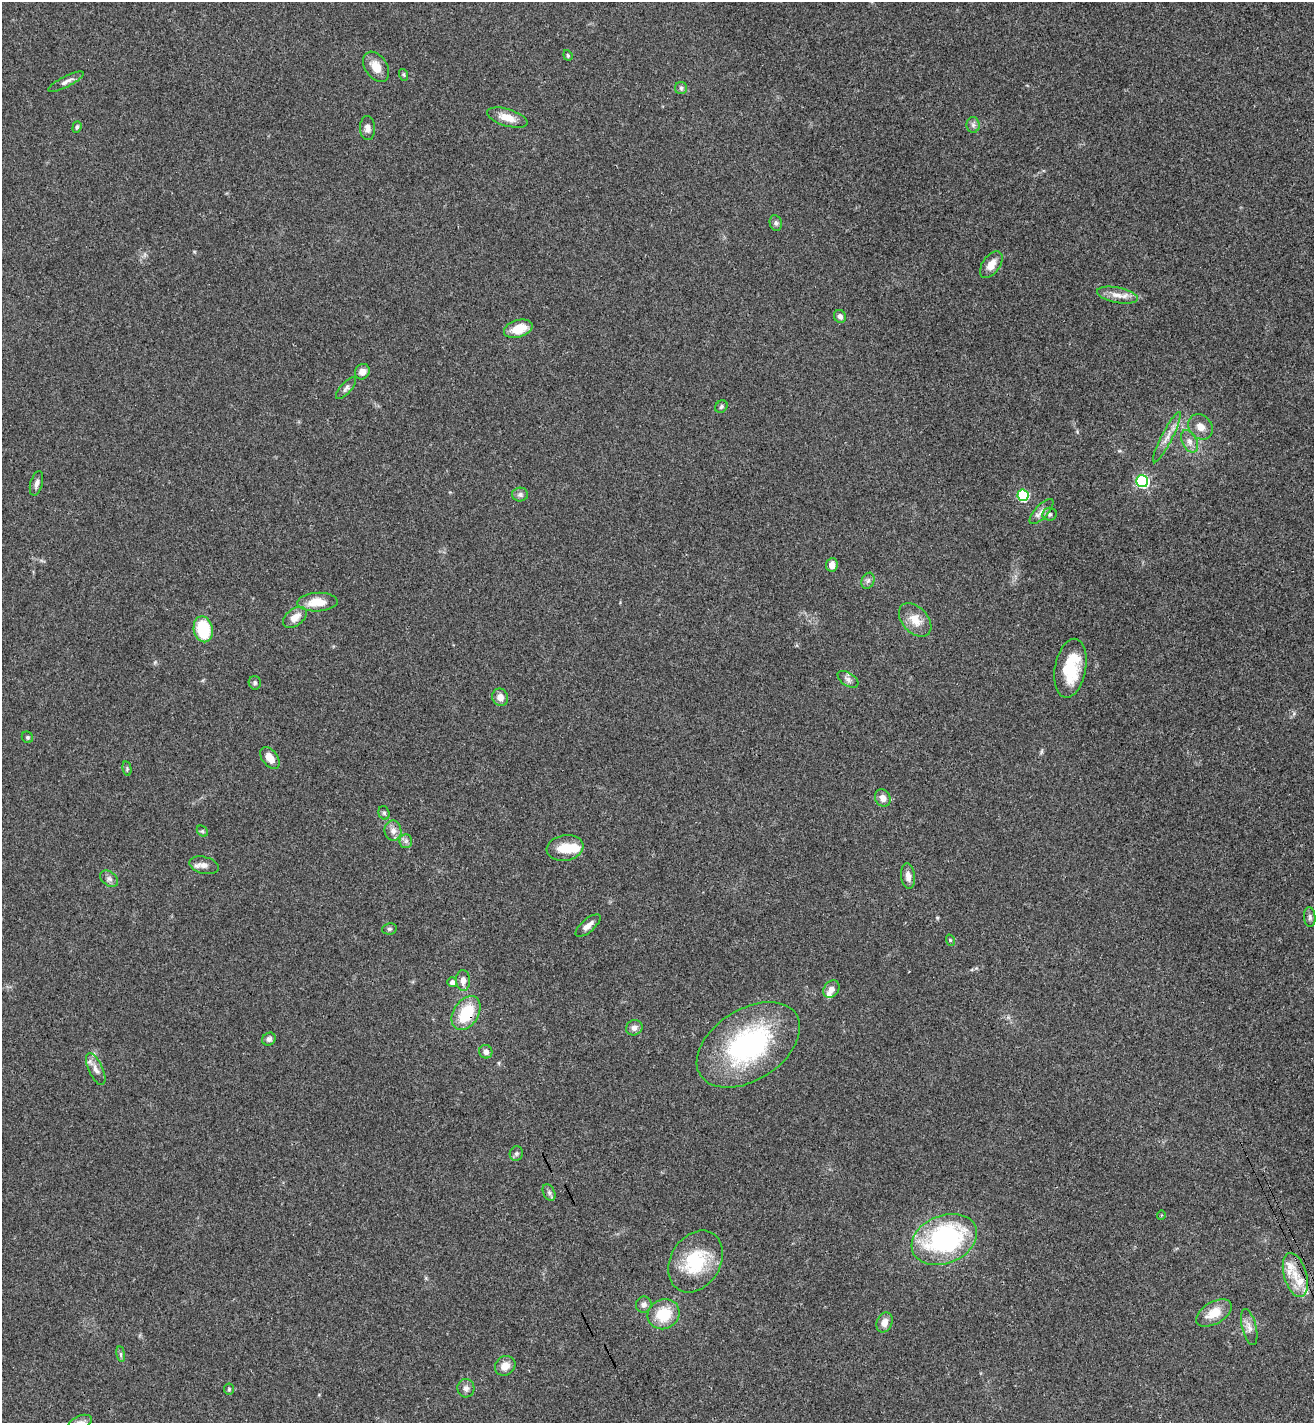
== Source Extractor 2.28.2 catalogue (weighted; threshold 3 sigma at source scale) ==
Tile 6 of 4 x 4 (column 2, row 2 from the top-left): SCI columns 1487-2798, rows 2879-4299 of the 5732 x 5755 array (HDU 1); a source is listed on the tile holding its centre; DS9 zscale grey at full resolution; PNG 1316 x 1425 px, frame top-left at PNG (2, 2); each listed source drawn as its Kron ellipse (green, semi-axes under 4 px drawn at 4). Shown black and unused: <1% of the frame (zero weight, under 3 of 4 exposures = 4% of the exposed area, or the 3 px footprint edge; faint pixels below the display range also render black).
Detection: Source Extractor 2.28.2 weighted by HDU 2 'WHT'; one run over the whole footprint, this tile lists its part. Background 0.0388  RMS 0.0047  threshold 0.021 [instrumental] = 3 sigma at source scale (4.5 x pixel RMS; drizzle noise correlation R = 1.50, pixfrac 1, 0.05/0.05 arcsec/px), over >= 5 px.
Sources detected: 82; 1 inside a brighter object's white glare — neither listed nor drawn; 4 inside a brighter listed object's ellipse — not listed separately; the other 77 listed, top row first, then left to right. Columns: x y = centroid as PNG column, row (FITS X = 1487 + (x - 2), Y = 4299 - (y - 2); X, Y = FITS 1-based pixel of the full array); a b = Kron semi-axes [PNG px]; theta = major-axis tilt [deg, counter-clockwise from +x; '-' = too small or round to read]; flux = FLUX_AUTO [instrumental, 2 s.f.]
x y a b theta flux
568 55 5 4 - 0.6
376 67 16 11 -56 5.8
404 75 6 4 -71 0.6
66 82 19 5 27 2.5
681 88 6 6 - 1
507 118 21 8 -17 6
973 125 8 6 -88 1.5
77 127 6 4 71 0.93
367 128 12 7 -88 2.5
776 223 8 6 -79 1.2
991 265 15 8 55 4.6
1117 295 21 7 -11 4.4
840 316 6 6 - 1.9
518 329 15 8 17 8.9
362 372 8 7 - 2.6
346 388 13 5 48 1.6
721 407 7 5 48 0.9
1200 427 14 11 -47 4.1
1167 437 28 5 63 4.2
1189 441 12 7 -63 2.7
1142 481 6 6 - 76
36 483 12 6 74 2.1
520 494 8 7 - 1.3
1023 495 6 5 - 39
1041 512 16 6 47 2.6
1050 514 7 6 - 1.2
832 565 7 5 84 3.6
868 581 8 6 68 1.4
317 602 20 9 2 8.3
295 617 13 8 38 4.2
915 620 19 12 -47 7
203 629 13 9 -78 24
1070 668 30 15 80 21
848 679 12 6 -34 2
255 683 7 6 - 0.91
500 697 9 8 - 3.4
27 737 6 5 - 0.92
270 758 12 7 -52 4.3
127 768 7 4 -77 0.65
883 798 9 7 -63 3.1
384 813 7 5 -72 1
202 831 6 4 -44 0.73
393 831 10 8 -82 3
406 841 7 6 - 1.4
565 848 18 13 10 8.7
204 865 15 8 -14 2.9
908 876 13 7 -82 3.2
109 879 10 7 -36 1.7
1310 917 10 5 -85 1.3
588 925 15 6 41 2.9
389 929 7 5 12 0.94
950 940 6 3 -72 0.5
463 980 10 7 -88 2.7
452 982 5 4 - 2.4
831 989 9 7 51 3
466 1013 18 12 57 18
634 1028 8 7 - 2.2
269 1039 7 6 - 1.6
748 1045 57 35 33 79
486 1052 7 6 - 2.3
96 1069 17 7 -65 3.4
516 1153 7 6 - 1.1
549 1192 9 5 -64 1.3
1161 1215 5 3 - 0.45
944 1239 34 24 22 75
695 1261 33 24 58 25
1295 1275 22 11 -74 8.5
644 1304 8 7 - 1.8
1214 1313 20 11 30 8.5
664 1314 16 14 29 15
884 1322 10 7 67 3.6
1249 1327 18 7 -76 3.2
121 1354 8 4 -82 0.83
505 1366 11 9 37 4.5
466 1388 9 8 - 1.9
229 1389 5 5 - 0.74
80 1422 12 7 22 2
Overlapping masked pixels (flux is a lower limit): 1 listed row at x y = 466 1013
Isophote crosses this tile's border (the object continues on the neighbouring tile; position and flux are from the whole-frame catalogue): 1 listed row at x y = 80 1422